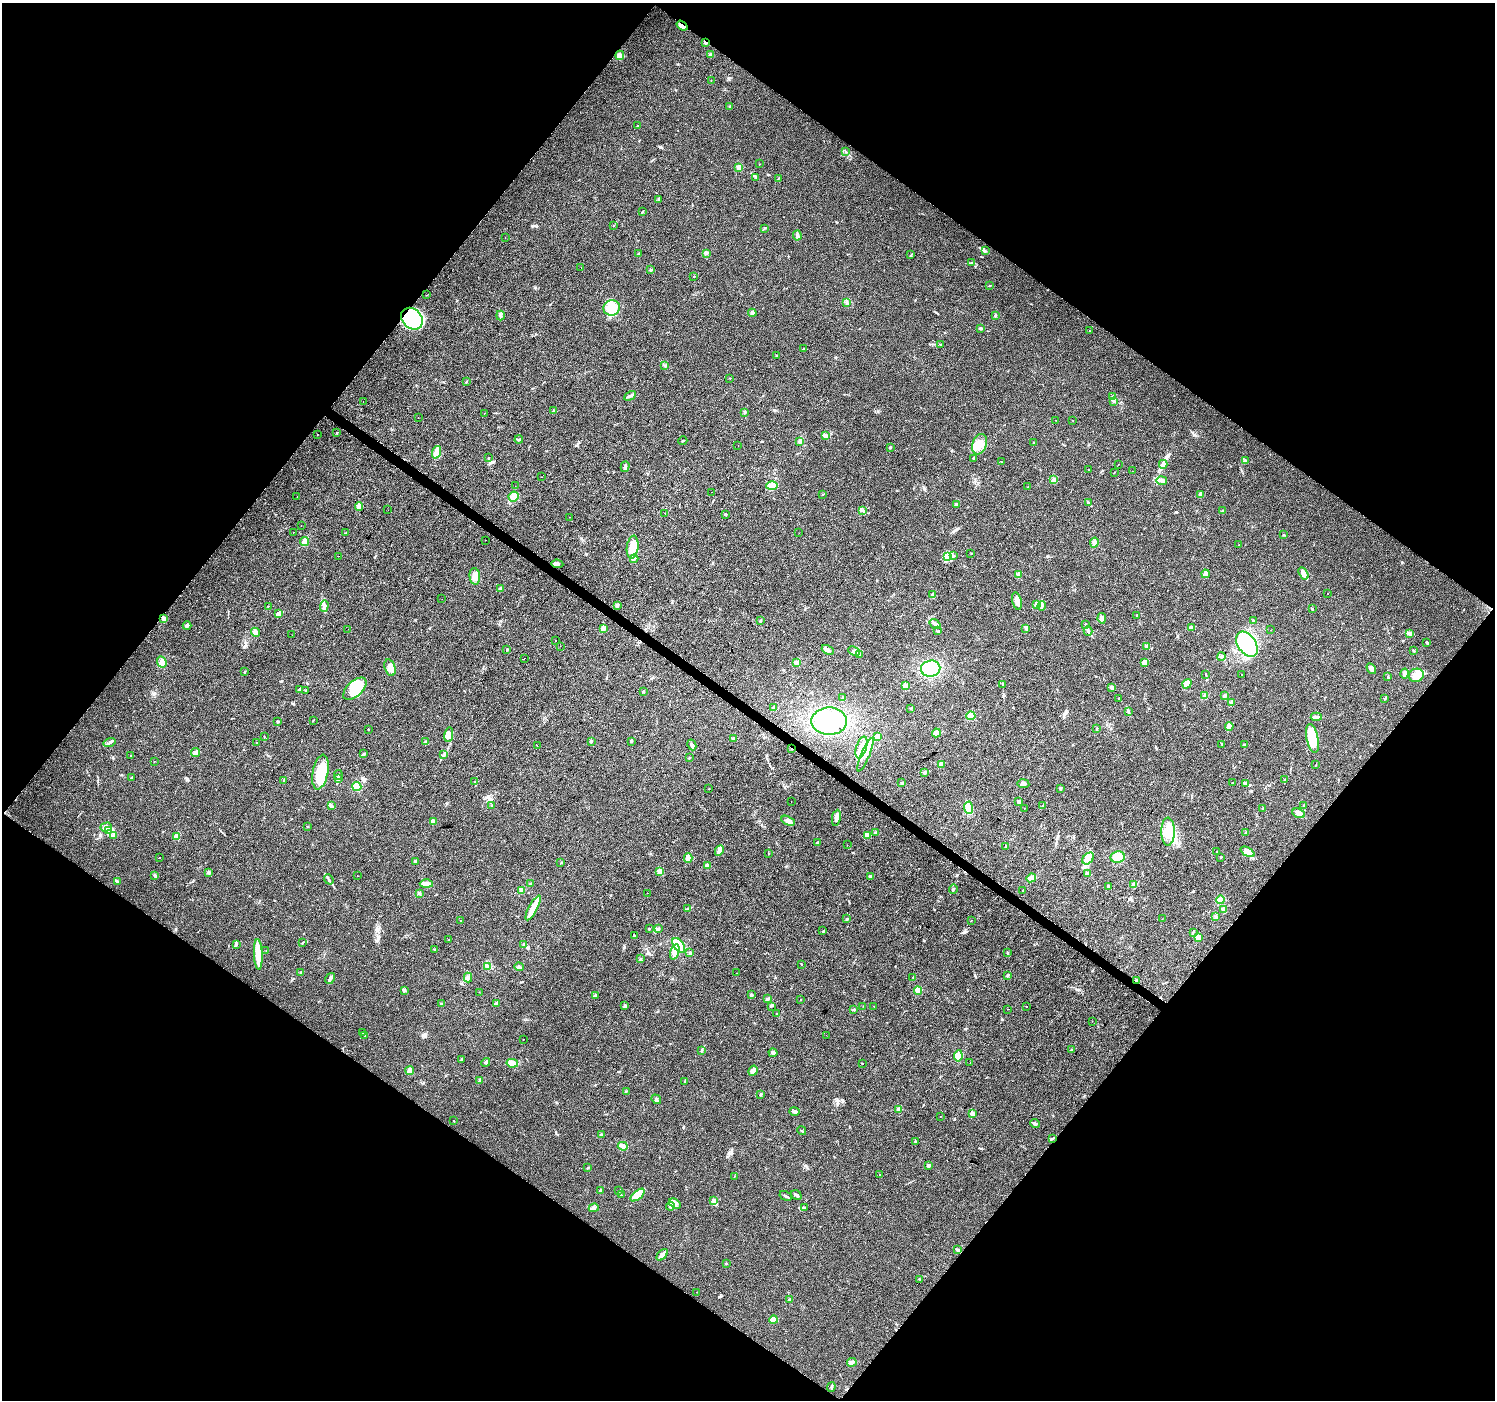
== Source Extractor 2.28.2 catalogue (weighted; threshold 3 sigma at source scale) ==
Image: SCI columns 6-5974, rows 246-5834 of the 5974 x 6013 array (HDU 1 of 3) = the unmasked area's bounding box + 8 px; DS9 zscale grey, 4 x 4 block average (1 PNG px = mean of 4 x 4 image px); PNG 1497 x 1402 px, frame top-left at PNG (2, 3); each listed source drawn as its Kron ellipse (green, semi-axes under 4 px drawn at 4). Shown black and unused: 50% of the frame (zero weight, under 2 of 3 exposures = <1% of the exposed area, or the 3 px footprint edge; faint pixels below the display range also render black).
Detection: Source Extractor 2.28.2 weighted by HDU 2 'WHT'. Background 0.0326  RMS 0.0065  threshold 0.0291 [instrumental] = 3 sigma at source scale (4.5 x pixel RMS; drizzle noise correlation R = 1.50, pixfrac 1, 0.0396/0.0396 arcsec/px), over >= 5 px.
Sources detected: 438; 7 inside a brighter object's white glare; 5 cosmic-ray / hot-pixel residue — neither listed nor drawn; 7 coinciding with a brighter row at this scale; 21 inside a brighter listed object's ellipse — not listed separately; the other 398 listed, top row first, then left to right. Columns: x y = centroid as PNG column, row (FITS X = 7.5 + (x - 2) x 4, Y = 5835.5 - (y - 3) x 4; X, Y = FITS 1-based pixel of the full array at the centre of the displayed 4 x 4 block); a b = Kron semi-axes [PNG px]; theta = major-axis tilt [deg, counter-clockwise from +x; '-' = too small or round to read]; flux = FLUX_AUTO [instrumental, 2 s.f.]
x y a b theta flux
682 26 6 2 -36 23
705 42 3 2 - 7.3
620 55 5 4 - 13
711 55 3 3 - 5.2
711 80 2 2 - 0.97
730 106 2 2 - 1.7
637 126 2 2 - 2
846 152 2 2 - 1.1
759 164 2 2 - 1.8
739 167 4 3 - 8.8
756 177 3 2 - 4.1
779 178 4 2 - 2.7
659 199 2 2 - 2
642 212 3 2 - 2.7
614 225 2 2 - 1.4
764 228 2 2 - 1.6
797 235 5 3 - 12
505 238 2 2 - 2.4
985 251 2 2 - 2.4
706 253 2 2 - 1.9
638 254 3 2 - 3.9
911 255 3 2 - 2.1
972 263 2 2 - 3
581 268 2 2 - 7.7
651 270 3 2 - 4.2
694 276 2 2 - 1.1
989 286 2 2 - 1.1
427 295 2 2 - 1
846 302 3 2 - 4.5
612 308 8 7 - 50
752 313 4 3 - 10
995 315 3 2 - 3.8
500 316 5 3 - 6.9
412 319 12 9 -45 310
981 328 2 2 - 3.2
1090 331 2 2 - 1.3
940 345 2 2 - 1
803 349 2 2 - 1.6
776 356 3 2 - 3.7
664 366 2 2 - 1.1
730 378 2 2 - 1.1
466 382 2 2 - 2.5
630 396 6 2 28 7.1
1113 397 2 2 - 2.7
363 401 2 2 - 0.79
1114 401 3 2 - 3.8
553 411 3 2 - 2.9
745 412 2 2 - 1.4
484 413 2 2 - 0.81
418 418 2 2 - 4.2
1055 420 2 2 - 0.98
1073 420 2 2 - 1.1
336 433 2 2 - 2.2
317 434 2 2 - 2.3
825 435 4 3 - 11
519 440 4 2 - 4.6
683 441 5 2 - 3.2
799 441 2 2 - 1.7
1033 443 2 2 - 1.3
980 444 10 7 70 39
738 445 2 2 - 1.9
890 447 2 2 - 12
436 452 6 4 70 19
488 458 2 2 - 3.1
974 458 2 2 - 5.3
1245 461 3 3 - 8.9
1001 462 2 2 - 1.4
1118 464 2 2 - 0.99
1163 464 4 2 - 8.7
625 467 5 2 - 7.5
1089 469 2 2 - 2.6
1132 471 2 2 - 1.6
1114 473 2 2 - 1.5
541 477 2 2 - 1.8
1054 480 4 3 - 11
1162 481 5 3 - 13
515 486 2 2 - 0.95
772 486 5 4 - 33
1028 487 2 2 - 3.9
712 492 2 2 - 0.5
823 494 2 2 - 1.6
1201 495 3 3 - 14
297 497 2 2 - 1.8
514 497 5 4 - 16
1088 502 2 2 - 2.1
957 504 3 2 - 4.5
359 507 4 4 - 17
388 510 2 2 - 0.58
863 511 2 2 - 1.4
1222 511 2 2 - 1.9
665 514 2 2 - 1.2
725 515 3 2 - 3.4
570 517 2 2 - 1.8
301 526 2 2 - 2.1
293 532 2 2 - 0.75
346 533 2 2 - 1.5
799 533 2 2 - 0.63
1284 535 2 2 - 1.8
486 540 2 2 - 1.6
304 542 4 3 - 26
1094 543 5 3 - 12
1239 545 2 2 - 1.6
633 547 11 6 83 68
971 553 2 2 - 3.5
953 555 2 2 - 1.2
338 556 2 2 - 2.6
948 556 2 2 - 2.6
634 559 4 2 - 5.8
557 564 6 3 -6 12
1303 573 6 3 -58 16
1018 574 4 3 - 7
1206 574 4 3 - 13
475 576 8 5 -83 27
500 588 2 2 - 3.2
1328 594 2 2 - 0.82
933 595 4 3 - 7
442 599 2 2 - 1
1017 601 9 4 -78 24
1037 604 4 3 - 8.3
268 606 2 2 - 1.1
324 606 6 3 88 17
617 606 4 3 - 6.9
1042 606 4 2 - 6.1
1312 609 2 2 - 3.3
279 614 4 3 - 16
1137 616 2 2 - 3
163 618 3 3 - 8.3
1102 618 5 3 - 11
1254 620 2 2 - 1.5
761 621 2 2 - 12
935 624 6 3 -34 9.9
1085 624 2 2 - 1.9
187 626 4 3 - 9.2
1191 627 4 3 - 7.2
603 628 2 2 - 56
1025 628 4 2 - 4.6
348 629 2 2 - 2.5
1271 630 2 2 - 1.2
938 631 2 2 - 2.6
1088 631 4 3 - 8.3
255 632 5 3 - 13
1409 633 4 3 - 8.5
292 635 2 2 - 0.44
555 640 2 2 - 15
1427 642 2 2 - 3.4
1247 644 14 9 -56 110
560 646 2 2 - 0.68
1147 646 3 2 - 4.7
507 649 2 2 - 2.9
828 650 6 3 -29 12
854 651 6 4 -26 13
1413 651 2 2 - 4
860 655 4 4 - 6.5
1221 656 4 2 - 5.4
525 658 2 2 - 0.98
162 662 5 4 - 16
797 663 4 3 - 6.3
1144 663 4 3 - 8.8
390 668 8 5 -74 25
931 669 10 8 13 120
1371 669 6 3 -57 16
244 672 3 2 - 1.9
1404 673 5 3 - 8.1
1242 674 2 2 - 1.9
1206 675 4 2 - 2.8
1416 675 7 6 - 36
1388 677 3 2 - 3.5
1002 684 2 2 - 1.3
1187 684 5 3 - 19
906 686 4 4 - 18
1112 687 4 3 - 8.7
300 689 3 2 - 3.1
355 689 14 7 43 130
306 690 2 2 - 1.7
643 692 2 2 - 3.3
1205 695 3 2 - 5
1225 695 3 2 - 4
843 698 3 2 - 3
1119 698 2 2 - 1.7
1385 698 3 2 - 3
1231 702 3 2 - 4.8
774 708 3 2 - 8.4
911 708 2 2 - 2.6
1128 712 3 2 - 3.6
971 716 4 4 - 22
1316 717 6 3 4 13
313 720 2 2 - 2.5
829 721 18 13 -1 190
277 722 3 2 - 3.7
1229 726 4 3 - 14
368 729 2 2 - 4.8
1097 729 2 2 - 3.3
936 733 4 3 - 19
449 735 7 4 80 16
877 736 3 3 - 13
264 737 2 2 - 1.3
1312 738 15 6 -78 140
734 739 3 3 - 6.9
591 741 3 2 - 3.3
631 741 3 2 - 2.6
110 742 6 2 18 9.3
426 742 2 2 - 3.1
256 743 3 2 - 1.9
1222 744 2 2 - 1.7
692 745 5 2 - 6.2
1245 745 3 2 - 4
537 746 2 2 - 0.88
861 747 11 5 72 61
791 749 2 2 - 1.9
195 753 5 3 - 16
364 754 3 2 - 5.5
130 755 2 2 - 1.1
443 755 2 2 - 1.6
865 755 18 3 67 26
690 757 2 2 - 2.7
154 761 2 2 - 1.2
941 764 4 3 - 11
1316 765 2 2 - 1.7
320 772 18 7 79 110
925 772 2 2 - 9.3
338 775 5 2 - 3.8
131 777 3 2 - 4.5
339 779 4 2 - 4.8
1284 779 2 2 - 1.6
284 781 2 2 - 3.6
475 782 2 2 - 2.1
902 783 2 2 - 4.9
1232 783 2 2 - 2.2
1023 784 6 3 -9 10
1245 784 4 3 - 6.2
357 787 4 4 - 25
709 789 2 2 - 1.2
1060 789 3 2 - 3.1
791 802 2 2 - 0.66
1019 802 3 3 - 9.3
331 805 4 3 - 8.1
491 805 2 2 - 1.6
1042 806 3 2 - 2.9
1304 806 2 2 - 2.4
969 808 6 4 -87 47
1262 808 2 2 - 2.1
1024 809 2 2 - 0.53
1298 813 6 4 -26 15
836 818 8 3 81 19
788 821 7 3 -26 18
433 822 2 2 - 83
308 826 2 2 - 1.7
106 827 6 4 17 14
109 830 3 3 - 8.3
876 832 3 2 - 4.2
1168 832 14 6 -90 86
1245 833 2 2 - 2.3
113 835 3 2 - 4.7
867 835 4 3 - 18
176 836 4 2 - 5.7
818 842 4 2 - 4.5
847 845 2 2 - 0.78
1006 846 3 2 - 2.7
719 851 5 3 - 17
1217 851 2 2 - 1.5
1248 852 7 4 -29 38
769 854 2 2 - 2.3
160 857 2 2 - 1.8
1118 857 7 6 - 38
1221 857 2 2 - 2.4
688 858 4 4 - 16
1088 858 7 5 46 21
415 861 3 3 - 7
561 863 2 2 - 1.8
707 866 3 3 - 7.9
660 871 4 3 - 15
208 872 3 2 - 3.4
1088 873 2 2 - 2.7
155 875 3 2 - 3.6
357 875 2 2 - 1.5
871 877 3 3 - 11
1031 878 5 4 - 14
329 879 5 2 - 6
117 881 3 2 - 3.5
530 883 2 2 - 1.4
426 884 6 3 -2 24
1134 884 4 3 - 10
1109 886 3 3 - 7.4
953 889 4 2 - 3.2
522 890 4 3 - 8.9
1023 890 2 2 - 2.5
419 893 2 2 - 2.9
647 893 2 2 - 3.2
1221 900 4 4 - 16
533 908 14 4 62 47
688 908 4 2 - 4.8
1224 909 3 2 - 10
1215 917 3 2 - 4.4
847 919 2 2 - 6.3
1162 919 2 2 - 2.3
460 920 2 2 - 0.76
971 920 2 2 - 1.1
649 928 2 2 - 1.7
658 929 4 3 - 8.8
823 931 3 2 - 2.7
1193 932 3 2 - 3.3
634 935 2 2 - 7.7
1198 937 2 2 - 97
449 940 2 2 - 1.7
302 943 2 2 - 1.9
524 944 3 2 - 5
236 945 2 2 - 2
679 945 8 5 -55 46
266 950 2 2 - 1
435 950 2 2 - 2
675 952 8 4 71 26
690 953 3 2 - 5.4
1007 953 3 2 - 2.6
258 954 15 4 -87 67
640 959 2 2 - 2.3
802 965 2 2 - 0.87
487 966 3 2 - 5.3
519 967 5 3 - 7.3
301 972 3 2 - 4.2
737 973 2 2 - 0.74
1008 975 3 2 - 5.5
468 977 5 3 - 8.8
913 977 2 2 - 1.8
330 978 6 2 58 12
1136 980 2 2 - 3.2
404 990 4 3 - 5.6
918 991 4 3 - 18
479 992 2 2 - 0.59
751 995 3 2 - 6.2
596 996 4 2 - 3.2
768 999 4 2 - 5.3
800 999 2 2 - 0.97
442 1003 2 2 - 2.3
497 1003 3 3 - 12
625 1006 3 2 - 7.5
771 1006 2 2 - 2.3
863 1006 2 2 - 0.8
874 1006 2 2 - 1.1
1026 1007 2 2 - 1.7
853 1009 3 2 - 1.9
1008 1009 2 2 - 4.8
777 1014 2 2 - 1.4
1092 1021 2 2 - 0.78
363 1033 2 2 - 1.5
364 1035 2 2 - 1.8
826 1035 2 2 - 3.1
523 1039 2 2 - 1.1
701 1050 3 2 - 2.4
1071 1050 3 2 - 5.3
773 1053 4 4 - 12
958 1056 5 4 - 24
462 1059 3 2 - 5.6
486 1062 5 3 - 8.2
512 1063 5 3 - 32
970 1063 2 2 - 4.8
862 1064 2 2 - 2.3
410 1071 4 3 - 16
753 1071 5 3 - 13
479 1081 2 2 - 1.9
685 1081 3 2 - 2.5
626 1091 3 2 - 2.3
761 1094 3 2 - 2.9
656 1099 5 3 - 7.5
899 1110 2 2 - 59
794 1112 5 2 - 7.2
972 1113 3 3 - 14
940 1116 2 2 - 9.4
454 1121 2 2 - 1.4
1035 1124 5 2 - 6.4
802 1131 5 2 - 4
601 1134 2 2 - 3.1
1052 1138 4 2 - 3.6
915 1141 3 2 - 3.4
623 1146 5 4 - 16
929 1166 3 2 - 6.6
588 1168 2 2 - 2
880 1174 2 2 - 1.1
734 1176 2 2 - 1.4
601 1190 3 2 - 4.6
618 1191 3 2 - 3.7
621 1195 2 2 - 1.5
638 1195 8 4 40 49
796 1195 6 2 -33 6.9
786 1196 6 2 -29 6.6
713 1201 2 2 - 3.7
675 1204 6 3 -33 14
670 1206 4 2 - 7.5
594 1208 5 3 - 9.7
805 1208 2 2 - 2
958 1250 3 2 - 3.9
662 1255 7 2 48 26
726 1264 2 2 - 1.9
919 1279 2 2 - 1.8
697 1292 2 2 - 0.7
790 1300 3 2 - 6
773 1320 4 4 - 22
852 1362 5 3 - 9.7
831 1387 5 2 - 3.9
Overlapping masked pixels (flux is a lower limit): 6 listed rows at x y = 682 26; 705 42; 412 319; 791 749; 1136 980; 1052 1138
Diffuse or blended objects may show on this block-average render without a row.